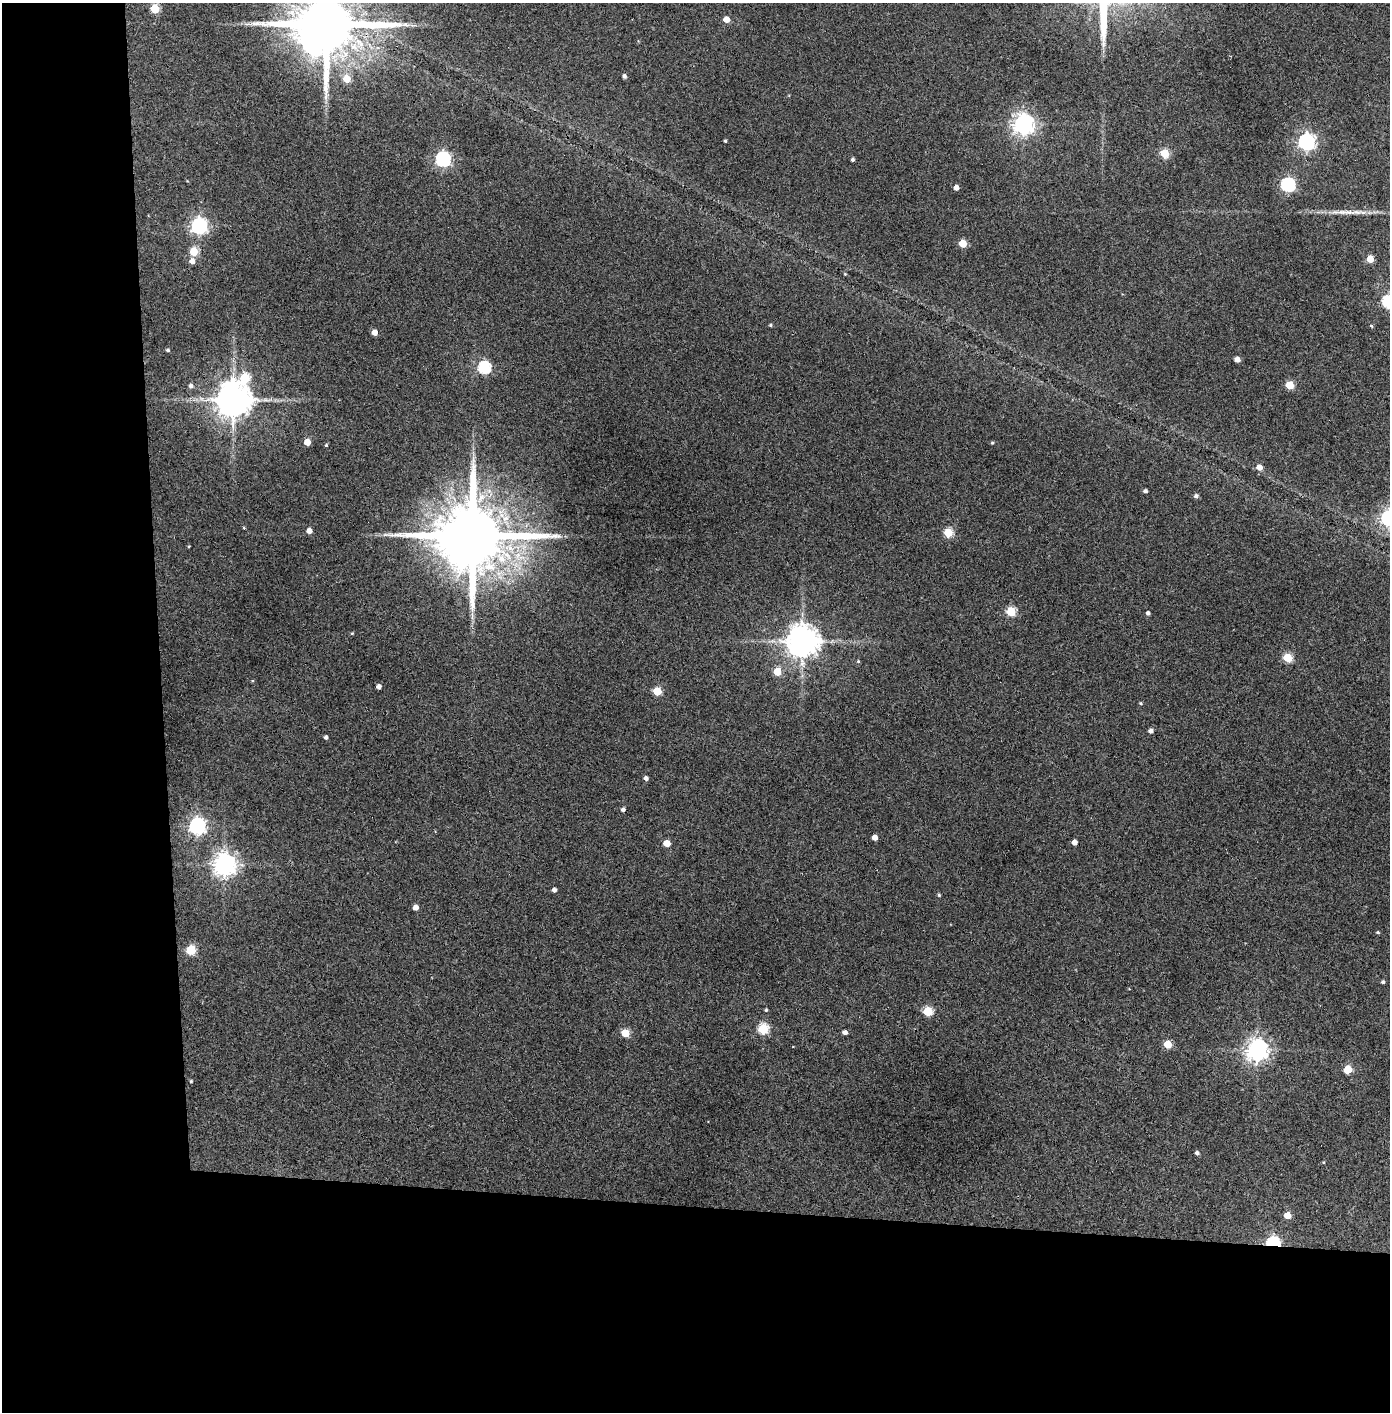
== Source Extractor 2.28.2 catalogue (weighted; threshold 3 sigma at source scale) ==
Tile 7 of 3 x 3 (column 1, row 3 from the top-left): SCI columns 80-1467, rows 5-1414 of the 4323 x 4241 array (HDU 1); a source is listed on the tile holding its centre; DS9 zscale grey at full resolution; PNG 1392 x 1414 px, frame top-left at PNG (2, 3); no overlay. Shown black and unused: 24% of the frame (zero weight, under 3 of 4 exposures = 6% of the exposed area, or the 3 px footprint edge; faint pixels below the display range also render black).
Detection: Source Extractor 2.28.2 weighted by HDU 2 'WHT'; one run over the whole footprint, this tile lists its part. Background 0.0843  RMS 0.0065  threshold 0.0293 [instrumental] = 3 sigma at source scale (4.5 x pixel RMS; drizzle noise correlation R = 1.50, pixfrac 1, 0.05/0.05 arcsec/px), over >= 5 px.
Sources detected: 80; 1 long thin detection or spike segment (spike, bleed or trail) — not listed; the other 79 listed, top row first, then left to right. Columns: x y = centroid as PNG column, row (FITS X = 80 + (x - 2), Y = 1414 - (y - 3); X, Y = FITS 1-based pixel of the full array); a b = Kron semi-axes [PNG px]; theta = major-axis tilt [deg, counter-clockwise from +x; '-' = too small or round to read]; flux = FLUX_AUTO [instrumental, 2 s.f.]
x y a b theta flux
155 9 5 5 - 28
726 19 5 4 - 7.1
326 24 19 16 3 6600
624 76 4 4 - 2
347 78 5 5 - 14
1023 124 7 7 - 430
725 141 3 3 - 0.81
1306 142 7 6 - 230
1164 153 5 5 - 28
443 159 6 6 - 170
852 160 3 3 - 1.3
1288 185 6 6 - 130
956 188 4 4 - 3.8
199 226 7 6 - 220
963 243 5 5 - 14
193 251 5 5 - 20
1370 259 5 5 - 11
192 261 5 5 - 4.1
1388 301 6 6 - 84
770 325 4 4 - 0.84
1371 326 4 3 - 0.97
374 332 5 4 - 5.6
168 350 4 4 - 1.2
1237 359 4 4 - 4.1
484 367 6 6 - 80
244 378 9 8 - 38
1290 385 5 5 - 22
191 386 6 5 - 2.1
233 400 10 9 - 1800
307 442 5 4 - 10
992 443 4 4 - 0.76
326 445 3 3 - 0.81
1259 467 6 5 - 4.9
1145 491 4 3 - 1.7
1196 496 5 5 - 1.8
1389 518 7 6 - 240
244 528 3 3 - 0.64
309 531 4 4 - 4.5
948 532 5 5 - 29
472 535 21 17 -2 8500
189 546 3 3 - 0.56
1011 611 5 5 - 38
1148 613 4 4 - 1.9
352 633 4 4 - 0.63
802 641 9 9 - 1300
1287 658 5 5 - 29
858 661 5 4 - 0.81
777 671 5 5 - 17
379 686 4 4 - 3.4
657 691 5 5 - 21
1141 703 5 4 - 0.79
1150 731 4 4 - 2.3
326 737 4 3 - 1.7
646 778 4 4 - 2.3
623 809 4 4 - 1.9
197 826 7 6 - 220
875 837 4 4 - 4.8
1074 842 4 4 - 3.9
667 843 5 4 - 11
224 865 8 7 - 540
554 890 4 4 - 2.5
939 895 4 4 - 0.8
415 907 4 4 - 4.9
1378 932 4 3 - 0.88
190 950 5 5 - 35
1383 982 4 4 - 1.4
766 1010 4 4 - 0.81
928 1011 5 5 - 34
763 1029 5 5 - 44
845 1032 4 4 - 2.5
625 1033 5 5 - 18
1167 1044 5 5 - 17
1257 1050 7 7 - 520
1348 1069 5 5 - 22
191 1081 4 4 - 0.69
1197 1153 4 4 - 1.8
1324 1162 5 3 - 0.58
1287 1215 5 5 - 10
1273 1243 6 5 - 120
Overlapping masked pixels (flux is a lower limit): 2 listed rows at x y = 326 24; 1273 1243
Isophote crosses this tile's border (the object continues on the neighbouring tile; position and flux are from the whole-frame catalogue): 3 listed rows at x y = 326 24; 1388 301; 1389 518